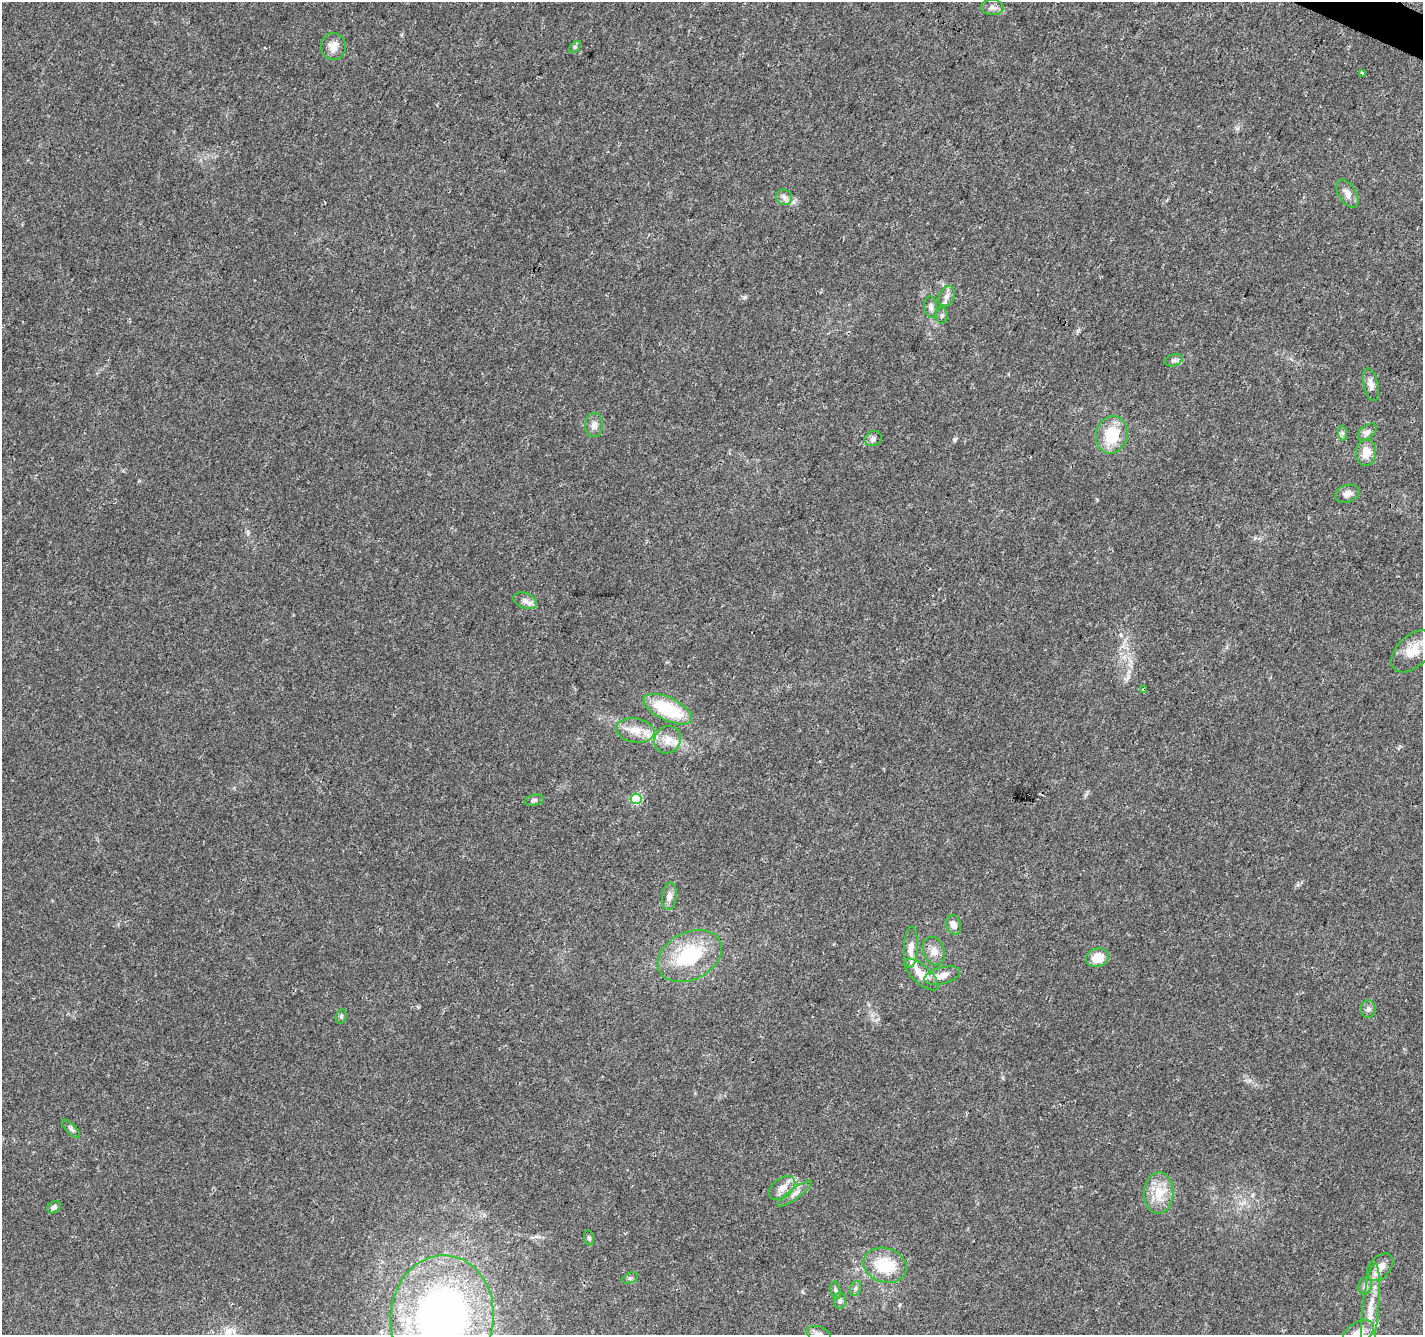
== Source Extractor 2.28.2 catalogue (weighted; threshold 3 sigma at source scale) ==
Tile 10 of 4 x 4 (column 2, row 3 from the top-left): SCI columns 1430-2850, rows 1602-2934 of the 5693 x 5801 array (HDU 1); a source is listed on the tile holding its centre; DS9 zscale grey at full resolution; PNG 1425 x 1337 px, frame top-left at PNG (2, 2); each listed source drawn as its Kron ellipse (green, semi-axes under 4 px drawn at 4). Shown black and unused: <1% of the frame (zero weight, under 3 of 4 exposures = <1% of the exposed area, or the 3 px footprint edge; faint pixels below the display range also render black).
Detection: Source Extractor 2.28.2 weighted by HDU 2 'WHT'; one run over the whole footprint, this tile lists its part. Background 0.0203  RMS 0.0035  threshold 0.016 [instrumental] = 3 sigma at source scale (4.5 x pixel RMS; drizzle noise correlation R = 1.50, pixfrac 1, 0.0396/0.0396 arcsec/px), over >= 5 px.
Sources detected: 56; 1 cosmic-ray / hot-pixel residue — neither listed nor drawn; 2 inside a brighter listed object's ellipse — not listed separately; the other 53 listed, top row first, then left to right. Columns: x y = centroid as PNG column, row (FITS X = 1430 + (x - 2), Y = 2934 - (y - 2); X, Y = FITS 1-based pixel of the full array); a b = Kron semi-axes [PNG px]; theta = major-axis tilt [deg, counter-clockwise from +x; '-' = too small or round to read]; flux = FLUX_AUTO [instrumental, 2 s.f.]
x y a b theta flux
992 7 11 8 -1 1.7
333 46 13 12 - 3.3
575 47 7 4 45 0.64
1363 73 4 3 - 8.6
1347 193 15 9 -59 2.5
784 197 8 7 - 1.4
947 296 11 7 63 1.7
931 307 11 6 -84 1.4
942 315 8 6 90 0.82
1174 360 9 5 17 1
1371 385 17 7 -78 2.2
594 425 12 9 85 2
1367 432 11 6 40 1.6
1342 433 7 4 -88 0.78
1112 435 19 15 75 12
873 439 9 7 29 1.1
1366 452 13 10 84 4.9
1347 494 12 8 19 1.8
525 601 12 7 -21 1.9
1413 651 25 15 44 8.2
1144 689 4 3 - 1
668 709 26 11 -25 19
635 730 19 12 -9 5.2
667 740 14 13 - 3.9
636 799 5 5 - 17
534 800 10 5 11 0.82
669 896 13 7 84 1.9
953 925 10 7 -73 2.4
911 947 21 7 87 3.2
934 951 15 10 -69 3.1
690 956 34 24 27 24
1097 957 12 9 19 5.9
921 974 21 9 -43 4.9
942 976 18 8 15 3.5
1368 1009 8 7 - 1.1
341 1016 7 5 70 0.66
71 1129 12 4 -45 0.91
782 1188 15 9 40 3.1
1159 1193 20 14 87 7.4
795 1194 21 5 37 2
54 1207 7 5 34 1.1
589 1238 8 5 -80 0.73
885 1265 22 17 -17 14
1380 1267 15 10 48 3.4
630 1278 8 5 24 0.78
1365 1286 9 6 75 1.2
856 1288 8 5 73 0.87
836 1290 9 5 -80 0.85
840 1301 8 6 90 0.99
1371 1309 46 8 84 7.7
442 1317 61 51 85 190
1358 1333 17 10 32 4
819 1334 13 7 -21 1.7
Overlapping masked pixels (flux is a lower limit): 1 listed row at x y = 1144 689
Isophote crosses this tile's border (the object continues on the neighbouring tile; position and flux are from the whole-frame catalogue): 4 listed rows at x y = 1413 651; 442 1317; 1358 1333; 819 1334
Unlisted compact peaks at least as high as the median listed source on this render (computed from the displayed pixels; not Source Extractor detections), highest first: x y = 954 439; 745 297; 1121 635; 418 1007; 900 1305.